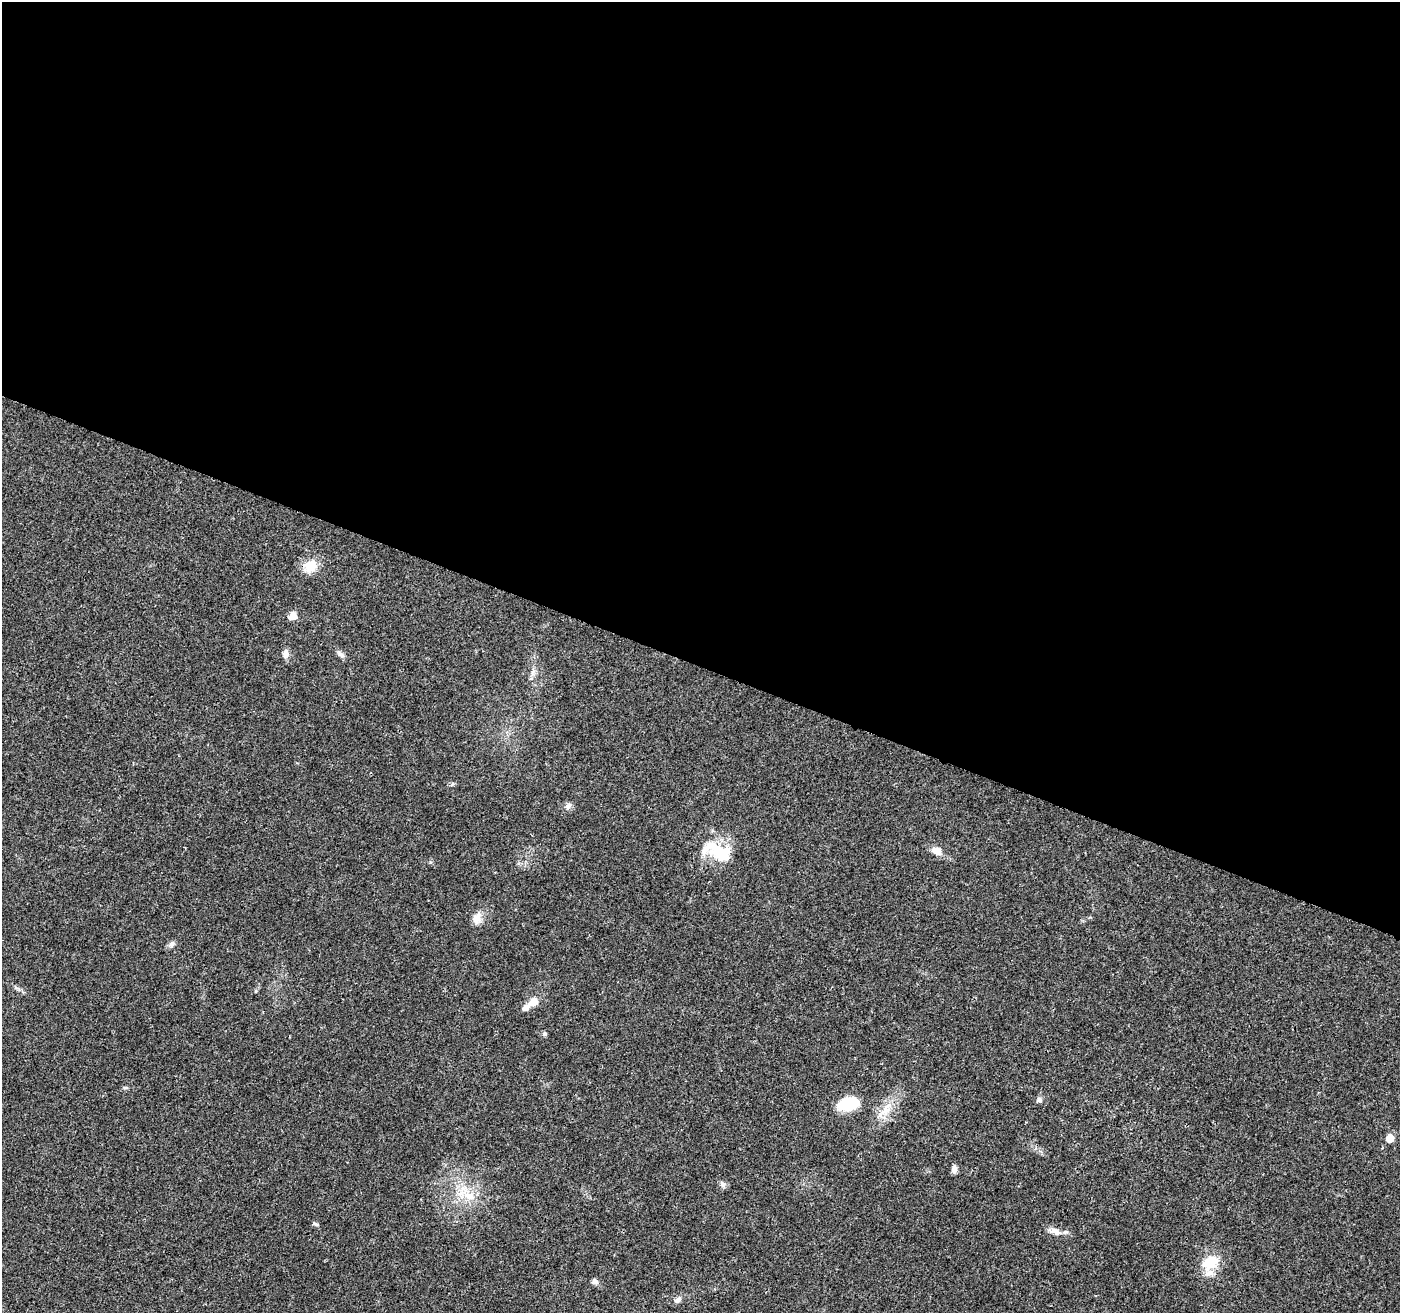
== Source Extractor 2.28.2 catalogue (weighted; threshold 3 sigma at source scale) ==
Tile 3 of 4 x 4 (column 3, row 1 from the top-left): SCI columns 2803-4200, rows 4146-5456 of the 5610 x 5733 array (HDU 1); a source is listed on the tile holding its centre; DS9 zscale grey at full resolution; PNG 1402 x 1315 px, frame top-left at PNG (2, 2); no overlay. Shown black and unused: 51% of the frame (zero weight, under 3 of 4 exposures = <1% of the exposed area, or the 3 px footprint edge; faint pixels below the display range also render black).
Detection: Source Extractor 2.28.2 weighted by HDU 2 'WHT'; one run over the whole footprint, this tile lists its part. Background 0.0249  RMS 0.0031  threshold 0.0141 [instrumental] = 3 sigma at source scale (4.5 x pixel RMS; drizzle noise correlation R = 1.50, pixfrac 1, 0.0396/0.0396 arcsec/px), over >= 5 px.
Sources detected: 27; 1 inside a brighter object's white glare — not listed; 2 inside a brighter listed object's ellipse — not listed separately; the other 24 listed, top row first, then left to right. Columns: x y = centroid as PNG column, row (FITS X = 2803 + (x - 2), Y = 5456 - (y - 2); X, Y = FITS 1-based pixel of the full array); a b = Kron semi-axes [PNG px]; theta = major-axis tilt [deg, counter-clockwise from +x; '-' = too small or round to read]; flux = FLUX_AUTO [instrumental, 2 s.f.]
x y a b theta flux
310 566 18 15 36 5.4
293 616 10 8 35 2.4
285 654 9 7 -89 2
341 654 12 6 -35 1.1
532 673 9 4 71 0.93
568 806 9 7 52 1.1
716 849 41 20 -4 12
936 851 13 8 -28 2.7
477 918 17 10 73 2.7
171 944 9 7 60 1
533 1002 11 8 37 3.4
544 1034 7 6 - 0.54
1039 1100 8 6 3 0.89
848 1103 24 14 11 11
885 1110 21 12 59 5.1
1390 1138 5 5 - 6.7
954 1169 10 6 88 1.2
723 1184 8 8 - 1
469 1196 19 11 -17 5.2
315 1224 7 5 -38 0.58
1054 1231 18 9 -19 2.4
1210 1262 24 17 38 7.7
595 1281 8 7 - 1
678 1300 10 6 46 1.2
Unlisted compact peaks at least as high as the median listed source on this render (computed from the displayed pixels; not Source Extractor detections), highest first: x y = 125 1088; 256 991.